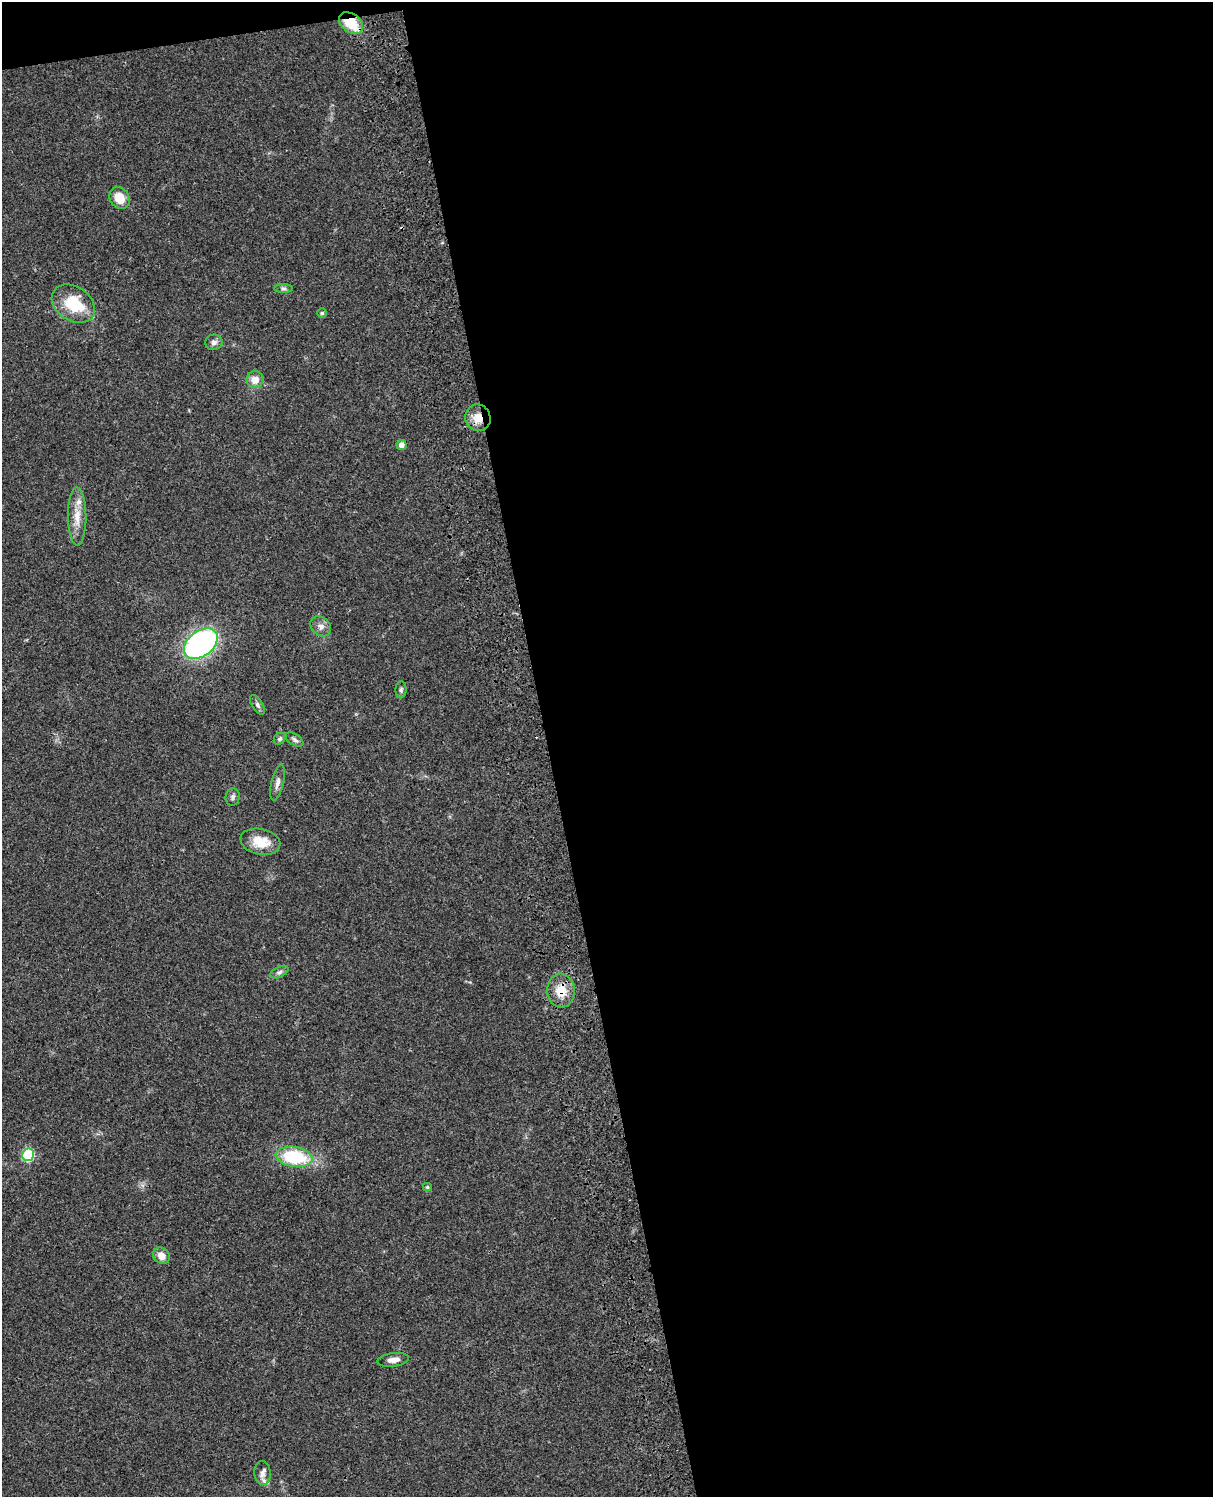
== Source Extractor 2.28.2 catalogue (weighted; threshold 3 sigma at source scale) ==
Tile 4 of 4 x 3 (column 4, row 1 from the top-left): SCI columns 3754-4964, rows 3265-4759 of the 5084 x 4921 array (HDU 1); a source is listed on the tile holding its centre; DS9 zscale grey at full resolution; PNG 1215 x 1499 px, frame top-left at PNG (2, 2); each listed source drawn as its Kron ellipse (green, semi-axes under 4 px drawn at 4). Shown black and unused: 56% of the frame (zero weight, under 3 of 4 exposures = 6% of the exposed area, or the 3 px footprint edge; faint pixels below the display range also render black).
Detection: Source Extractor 2.28.2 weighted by HDU 2 'WHT'; one run over the whole footprint, this tile lists its part. Background 0.0745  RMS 0.0057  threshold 0.0258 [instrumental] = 3 sigma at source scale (4.5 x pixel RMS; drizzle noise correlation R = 1.50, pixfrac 1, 0.05/0.05 arcsec/px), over >= 5 px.
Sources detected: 28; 1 inside a brighter listed object's ellipse — not listed separately; the other 27 listed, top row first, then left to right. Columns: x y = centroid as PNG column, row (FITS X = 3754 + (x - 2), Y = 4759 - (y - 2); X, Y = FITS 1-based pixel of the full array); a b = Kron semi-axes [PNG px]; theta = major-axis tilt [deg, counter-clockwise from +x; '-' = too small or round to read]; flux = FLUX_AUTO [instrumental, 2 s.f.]
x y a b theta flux
351 23 13 9 -35 18
120 198 11 9 -57 9.5
283 289 9 4 0 1.3
73 304 23 17 -34 24
322 313 5 5 - 0.94
214 342 8 7 - 2.2
255 379 8 8 - 5.7
478 418 13 12 - 7.9
402 445 5 5 - 3.6
77 516 29 9 -89 8.4
321 626 11 9 -41 3.2
201 644 19 12 37 140
401 690 8 5 89 1.3
257 705 11 5 -57 1.6
280 739 6 5 - 0.97
295 740 10 5 -33 1.5
277 783 18 6 77 2.9
233 797 9 7 76 1.8
260 842 20 12 -12 11
279 972 10 5 25 1.7
561 991 17 14 -86 11
28 1155 6 6 - 46
294 1157 18 10 -8 39
427 1187 4 4 - 0.85
161 1256 9 7 -41 4.6
393 1360 16 6 7 3.8
262 1473 12 8 -88 3.2
Overlapping masked pixels (flux is a lower limit): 3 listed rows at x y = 351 23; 478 418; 561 991